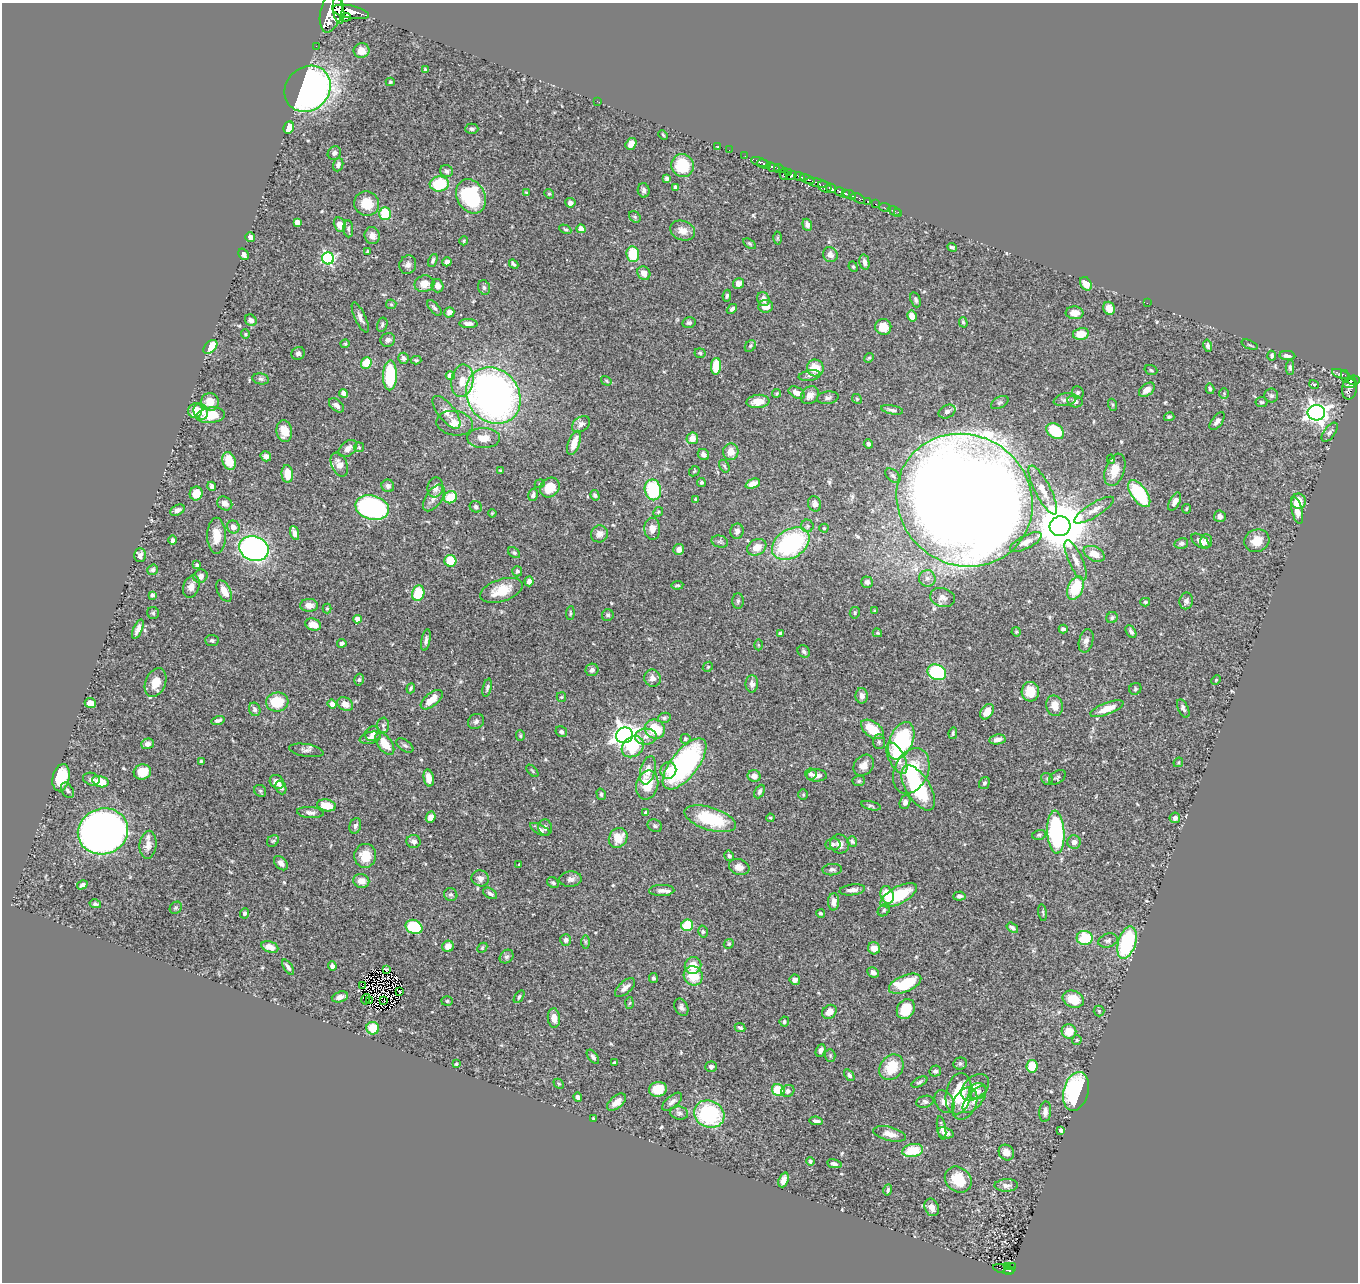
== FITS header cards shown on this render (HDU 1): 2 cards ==
NAXIS1  =                 1356
NAXIS2  =                 1280

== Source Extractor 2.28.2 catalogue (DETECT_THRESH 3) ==
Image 1356 x 1280 px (HDU 1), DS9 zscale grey, 1 PNG px = 1 image px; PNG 1360 x 1284 px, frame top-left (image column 1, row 1280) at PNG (2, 3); each listed source drawn as its Kron ellipse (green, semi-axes under 4 px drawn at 4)
Background 0.474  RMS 0.02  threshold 0.0599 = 3 sigma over >= 5 px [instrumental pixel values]
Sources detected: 558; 4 with non-positive FLUX_AUTO (blend fragments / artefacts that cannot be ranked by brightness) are neither listed nor drawn; of the other 554, the 500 brightest by FLUX_AUTO listed and drawn (54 fainter detections omitted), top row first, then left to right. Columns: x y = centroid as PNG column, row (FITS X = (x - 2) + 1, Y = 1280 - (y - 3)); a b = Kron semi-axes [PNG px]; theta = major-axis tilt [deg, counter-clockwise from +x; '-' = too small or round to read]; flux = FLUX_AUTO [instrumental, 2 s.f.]
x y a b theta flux
331 11 22 10 76 2900
339 11 13 5 -81 790
351 12 19 6 -11 1100
346 17 5 3 - 170
316 46 2 2 - 5
361 51 8 7 - 13
425 69 3 3 - 1.9
390 82 4 4 - 1.6
308 89 24 21 45 590
597 101 3 2 - 2.2
289 127 6 5 - 16
472 129 6 5 - 3.5
663 135 5 3 - 1.5
631 144 6 5 - 11
718 146 3 2 - 10
729 150 2 2 - 5
334 153 7 6 - 4.1
745 156 2 2 - 5.7
760 162 9 3 -18 140
764 164 7 4 -18 360
338 165 7 5 70 4.2
683 166 11 11 - 49
773 167 7 4 -16 220
779 169 5 3 - 150
446 171 6 5 - 4
789 172 4 3 - 32
784 174 6 3 76 48
791 176 5 4 - 87
799 176 5 3 - 170
667 178 4 4 - 2.6
807 179 7 3 -23 130
816 183 11 4 -12 150
439 184 9 7 6 61
675 187 4 3 - 3.7
825 187 7 5 -27 420
831 188 5 3 - 200
644 190 7 6 - 3.8
839 192 5 3 - 140
526 193 4 3 - 1.5
549 194 5 4 - 1.8
846 194 4 3 - 150
849 195 6 3 -23 240
471 196 18 14 -63 120
858 198 7 3 -31 45
868 201 3 2 - 6
570 203 5 5 - 5.7
367 204 12 12 - 26
876 204 3 2 - 12
885 207 6 2 -18 7.2
895 211 7 3 -29 10
898 212 2 2 - 3.8
385 214 6 5 - 53
635 217 6 5 - 2.2
297 222 4 4 - 11
340 224 7 6 - 13
807 225 6 5 - 4.8
348 229 8 5 -85 2.9
565 229 6 4 -27 2.3
581 229 4 4 - 17
683 231 13 9 -20 11
372 236 8 7 - 9.3
250 237 5 4 - 5.9
777 238 6 4 90 1.5
464 241 4 4 - 1.5
750 244 7 4 -31 1.9
952 247 5 3 - 3.1
368 252 4 4 - 2.5
244 254 6 4 -55 5.4
633 254 8 6 -83 43
830 255 8 7 - 6.9
328 258 6 6 - 200
433 260 7 3 65 2.6
447 262 5 4 - 4.7
864 262 7 5 -78 6
514 264 5 3 - 2.7
408 265 9 8 - 6
853 267 5 4 - 2
644 273 7 6 - 9.8
738 283 6 5 - 10
424 284 10 8 13 12
1086 284 7 5 -59 15
437 286 7 6 - 8.1
484 288 7 5 -73 3.2
727 296 6 4 81 2.8
763 299 7 6 - 7.1
916 300 8 5 -70 3.5
1147 303 2 2 - 2
391 304 5 5 - 1.6
766 306 7 6 - 13
434 308 9 4 -48 3.7
1109 308 7 5 -61 9.9
732 309 6 4 41 3.7
449 312 5 4 - 6.3
1075 313 9 6 -4 11
912 316 6 5 - 13
360 318 16 5 -65 6.5
251 320 6 5 - 6.2
963 322 5 4 - 2.2
689 323 7 5 11 2.8
468 324 9 4 -3 5.4
382 325 7 5 75 2.6
883 327 8 8 - 18
245 334 4 4 - 1.5
1081 334 8 6 11 17
388 340 7 6 - 5.1
345 344 4 4 - 1.6
1249 345 8 3 -21 1.5
750 346 6 5 - 2.3
1208 346 6 4 -78 3.2
210 347 8 5 45 51
298 353 7 6 - 3.8
700 353 5 4 - 2.2
1287 355 8 4 -4 6
1272 356 5 4 - 2.8
403 358 5 5 - 3.9
869 358 5 4 - 1.8
416 360 5 4 - 1.9
366 363 6 5 - 25
716 366 8 5 86 37
815 368 8 8 - 25
1290 368 7 4 -88 2.6
1151 370 6 4 -19 2.3
1340 374 9 3 -21 62
390 375 15 7 89 75
450 376 4 4 - 12
809 376 11 5 9 4
1345 376 6 3 -80 40
261 379 8 5 -10 2.8
1354 380 6 5 - 200
462 381 16 11 81 22
606 381 5 4 - 1.7
1349 383 6 4 6 200
1314 384 5 4 - 2
1350 388 11 7 82 170
1210 389 5 3 - 2.5
1147 390 9 5 39 8.1
343 393 5 4 - 4.9
777 393 4 4 - 1.9
797 393 9 5 -26 11
1078 393 6 5 - 3.1
1224 393 5 4 - 1.5
810 395 10 8 45 8.4
493 396 30 26 -53 720
1271 396 7 7 - 3.2
828 398 11 6 9 4
857 399 5 4 - 1.7
1065 400 12 6 13 5.1
758 401 11 6 6 18
1075 401 8 6 -14 4.4
210 402 9 8 - 18
1000 402 9 5 28 3.3
1261 402 6 5 - 2.6
337 405 9 5 -40 6
1113 405 6 4 -71 1.8
892 410 11 4 -10 3.9
195 411 7 6 - 14
201 412 8 7 - 9.1
446 412 20 8 -51 12
947 412 9 6 26 5.5
1316 413 8 8 - 690
211 415 14 8 7 31
1169 417 5 4 - 2.1
1217 421 10 5 54 5.3
455 423 18 12 -9 18
581 424 10 7 35 7.2
284 431 11 7 -81 16
1055 431 9 7 -36 58
1330 432 11 5 54 4.4
484 438 16 10 -2 17
692 438 6 5 - 15
574 443 13 6 71 17
868 444 5 4 - 3.7
359 447 5 5 - 1.5
348 449 10 7 39 8.5
731 452 8 7 - 13
703 455 6 5 - 5.2
266 456 5 4 - 5
1111 459 5 4 - 1.5
229 461 9 6 -71 26
339 465 12 8 -67 12
724 466 7 4 -61 2.1
1115 470 17 9 71 21
500 471 3 2 - 1.5
694 471 6 4 46 1.7
287 474 9 5 -85 22
893 476 9 5 -44 3.4
701 482 4 4 - 2.6
540 484 5 4 - 1.7
753 484 8 4 22 9.4
212 486 4 3 - 3.5
388 486 6 6 - 4.3
435 488 10 7 78 8.4
550 488 11 9 44 24
653 490 10 8 -80 74
1043 490 27 8 -63 16
196 494 7 6 - 18
1139 494 16 7 -54 75
533 495 6 5 - 3.6
595 495 5 4 - 2.9
450 497 7 6 - 37
434 498 15 8 56 8.9
696 499 4 4 - 1.7
964 500 70 65 -35 5100
1298 501 7 7 - 19
1175 502 10 5 62 6.3
225 503 8 6 -32 8.6
815 504 8 6 -68 6.9
476 507 6 5 - 3.9
372 508 17 12 -15 230
1186 509 5 4 - 1.5
177 510 8 5 27 5.1
1094 510 23 7 31 12
1297 511 13 5 -76 14
658 512 5 4 - 1.8
492 513 4 3 - 1.4
1220 516 6 5 - 5.7
807 526 6 6 - 3.4
1060 526 10 10 - 7200
233 527 6 6 - 9.1
824 528 4 4 - 1.7
652 529 11 8 -87 11
737 531 7 6 - 6.2
295 533 7 4 -70 9.6
599 534 9 8 - 7.6
216 536 18 9 -90 18
173 540 4 4 - 2.7
720 541 8 6 -14 2.7
1200 541 10 6 -36 8.8
1206 541 7 6 - 4.3
1257 541 13 11 24 18
1026 542 17 6 26 8.1
1181 543 7 5 12 4.1
791 544 20 14 32 170
757 547 10 7 32 14
254 549 15 12 -20 340
679 549 5 5 - 7.6
514 553 7 4 -37 2.7
1094 554 11 7 -26 17
140 555 7 6 - 6.7
1076 560 22 7 -66 12
450 561 6 5 - 42
197 565 4 3 - 2.8
153 570 5 5 - 3
517 571 5 5 - 4.1
201 576 7 6 - 5.8
927 578 8 8 - 5.7
529 581 5 4 - 6.3
867 582 6 5 - 3.7
677 585 6 3 8 1.8
191 587 11 8 69 9.2
1076 588 12 7 67 54
501 590 22 11 18 31
224 591 11 6 -62 16
418 593 8 6 78 42
152 595 4 3 - 3
942 598 12 9 -16 7.7
738 601 8 5 89 2.9
1186 601 8 6 78 4.6
1145 602 5 4 - 1.7
309 605 9 6 0 9.9
327 609 5 4 - 1.5
875 611 3 3 - 1.5
153 613 6 6 - 2.1
570 613 7 3 84 1.7
855 613 6 5 - 2.3
608 615 6 5 - 3.2
1112 618 6 5 - 2.4
357 619 4 4 - 9.7
313 625 8 6 -16 13
138 629 10 4 67 7
1063 629 4 3 - 3.2
1131 631 7 4 -57 3.9
1016 632 4 4 - 1.7
780 633 4 3 - 2.1
877 633 4 3 - 1.6
212 640 7 5 -6 2.9
426 640 11 4 79 4.4
1086 641 12 7 76 6.7
342 643 5 4 - 3
758 645 5 3 - 1.6
804 651 7 5 -46 3.3
708 667 5 4 - 1.7
592 670 6 6 - 4.9
937 672 9 7 -23 110
652 678 9 8 - 6.9
359 680 6 4 74 2.2
1216 680 5 4 - 1.5
156 683 15 10 67 17
752 684 8 6 89 7
411 688 5 3 - 2.1
487 688 9 4 77 2.9
1135 689 6 5 - 2.6
1030 692 10 9 - 27
862 696 7 6 - 7.6
561 697 5 4 - 1.5
432 700 13 6 40 18
277 702 11 9 7 39
90 703 6 5 - 10
332 704 5 4 - 6.4
345 704 8 6 -31 11
1055 706 10 8 -77 14
1183 708 10 5 -65 3.5
255 709 7 5 -69 4.8
1107 709 17 6 20 19
987 712 8 6 55 13
664 718 6 5 - 2.5
218 720 6 3 16 3.5
476 721 8 7 - 4
383 725 7 6 - 2.9
655 729 10 9 - 43
872 729 13 7 -35 32
561 732 6 5 - 3.1
953 733 6 4 82 1.9
373 734 8 7 - 5.5
624 735 8 8 - 1100
520 736 5 4 - 1.7
646 737 11 8 4 8
370 738 11 5 14 6.2
685 739 5 5 - 2.7
997 739 8 5 9 7.6
901 741 20 11 66 140
879 742 7 6 - 3.2
148 744 6 5 - 6.5
385 744 13 7 -53 23
405 745 10 5 -35 3.4
633 747 12 9 38 45
306 750 17 6 -9 5.7
897 758 17 8 -63 24
201 761 3 3 - 2.1
1178 762 5 3 - 1.5
685 764 31 13 52 240
864 765 12 9 50 9.7
648 770 14 7 75 15
668 770 8 8 - 9.4
532 771 7 3 -46 1.5
911 771 24 17 66 65
142 772 9 7 14 21
811 774 6 5 - 4.5
817 775 10 6 1 9.7
754 776 6 6 - 8.2
1057 777 9 6 34 3
61 778 14 8 78 53
429 778 8 5 -80 14
91 779 8 6 -18 4
1047 779 6 5 - 2.2
859 781 6 5 - 2.1
100 782 8 5 -15 30
277 782 8 6 -44 11
984 783 6 5 - 2.9
647 785 15 11 76 32
281 788 7 5 -67 4.3
918 788 25 12 -58 120
67 790 8 5 -56 4.2
260 791 6 5 - 2.3
759 791 7 4 63 3.3
601 794 6 4 -75 2.4
803 795 5 4 - 1.6
905 802 7 5 71 5.2
327 805 9 6 -12 20
871 806 10 4 -13 2.3
310 812 13 5 -4 6.1
646 813 4 3 - 2.8
431 817 6 4 66 7.1
770 818 4 3 - 1.5
1175 818 5 5 - 4.2
710 819 27 11 -17 73
355 826 8 5 72 3.8
655 826 7 6 - 2.9
545 828 8 7 - 4.2
540 829 11 5 -27 4
103 831 25 22 20 1300
1056 832 21 8 -86 180
1039 835 7 5 15 2.4
618 838 10 9 - 22
273 841 6 5 - 2.2
414 841 7 6 - 4.5
852 841 5 5 - 2.7
1074 842 7 6 - 5.5
833 844 7 5 7 3.4
840 844 10 9 - 9
148 845 14 8 85 10
365 856 12 11 - 21
729 856 5 4 - 3.3
281 863 8 5 -48 5.9
519 865 3 3 - 1.4
739 867 10 8 -18 10
832 870 10 5 3 3.7
480 878 9 8 - 6.4
571 879 11 8 4 6.9
361 881 8 6 -20 12
553 883 6 5 - 2.2
82 885 5 3 - 3
662 890 13 5 2 6.7
852 890 13 5 7 7
490 893 8 4 -33 4.1
451 895 7 6 - 3.1
887 895 9 6 -71 34
899 895 20 8 28 61
959 896 6 4 5 4.3
834 902 8 5 88 8.1
95 904 6 4 -11 2.8
176 908 6 5 - 2.4
884 910 7 5 44 2.6
244 913 5 4 - 3.4
821 913 4 3 - 2.4
1043 913 8 3 -81 1.9
687 925 6 6 - 42
414 927 9 7 -25 77
1012 928 6 4 -36 3.2
703 932 6 4 -76 2.2
1085 938 8 7 - 49
566 940 5 5 - 4.3
1108 941 10 6 16 4.4
585 942 6 4 -89 2
1127 943 16 9 73 120
729 944 5 4 - 1.7
448 946 6 5 - 12
270 947 9 5 -20 13
482 948 6 4 46 1.8
874 948 6 6 - 13
506 957 7 6 - 3.4
693 965 8 8 - 21
332 966 4 4 - 4.9
288 967 8 4 -55 4.3
386 970 4 3 - 3.2
873 972 6 5 - 5.7
693 976 10 9 - 34
653 978 5 4 - 2.6
795 980 5 5 - 5.4
905 984 17 8 22 57
362 986 3 2 - 2
625 988 12 6 42 7.4
399 991 3 2 - 1.6
340 997 8 5 18 5.7
519 997 7 4 57 2.4
366 999 5 2 - 1.8
1073 999 11 8 -20 31
369 1001 3 2 - 1.5
384 1001 2 2 - 1.7
447 1001 6 5 - 2
630 1003 5 3 - 1.7
681 1007 9 6 -65 4.9
906 1009 10 8 59 29
1099 1011 5 5 - 1.9
829 1012 8 6 40 13
554 1018 10 6 -86 10
784 1022 5 5 - 2.2
373 1028 6 6 - 30
740 1028 5 4 - 2.8
1069 1031 7 7 - 23
1077 1040 5 4 - 1.8
821 1051 6 4 66 5.5
830 1056 6 5 - 2.4
593 1057 8 4 -52 3.6
614 1063 3 3 - 2.4
456 1064 4 4 - 1.8
960 1064 7 6 - 2.8
1032 1066 6 5 - 29
711 1067 6 5 - 3.5
891 1067 14 11 51 36
935 1071 6 5 - 3.8
849 1075 7 4 -54 3.1
919 1082 9 4 27 2.7
559 1084 6 4 -43 1.6
975 1087 16 10 43 13
658 1089 9 7 12 28
778 1090 7 5 -32 37
788 1091 7 5 28 4.7
978 1091 9 8 - 6.5
1076 1091 20 12 76 140
959 1094 21 12 79 60
578 1097 5 4 - 4.4
974 1099 16 7 51 11
617 1102 11 6 40 11
672 1102 12 6 40 5.4
925 1102 9 6 14 3.8
944 1102 12 9 -56 11
965 1104 17 11 64 21
1045 1112 10 6 85 6.5
679 1113 9 6 -9 4.3
709 1114 15 13 -25 130
593 1119 3 3 - 2
816 1121 7 3 -9 3.9
942 1128 12 4 -81 4.5
1061 1130 4 3 - 4
945 1133 8 5 -19 7.3
890 1134 17 6 -14 12
913 1151 10 6 10 41
1006 1153 8 7 - 12
810 1162 4 4 - 2.3
834 1164 7 4 -10 4.1
783 1180 8 5 69 6.6
958 1180 14 12 -40 36
1006 1185 12 6 1 6.8
888 1190 6 4 75 2.8
932 1207 9 6 -66 8.1
1012 1266 3 2 - 5.1
1008 1267 3 3 - 6.7
1003 1269 10 3 -11 35
1009 1270 5 3 - 34
At the frame edge (FLAGS 8, measured only in part): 1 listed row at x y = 331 11
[54 fainter detections neither listed nor drawn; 4 non-positive-flux detections neither listed nor drawn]